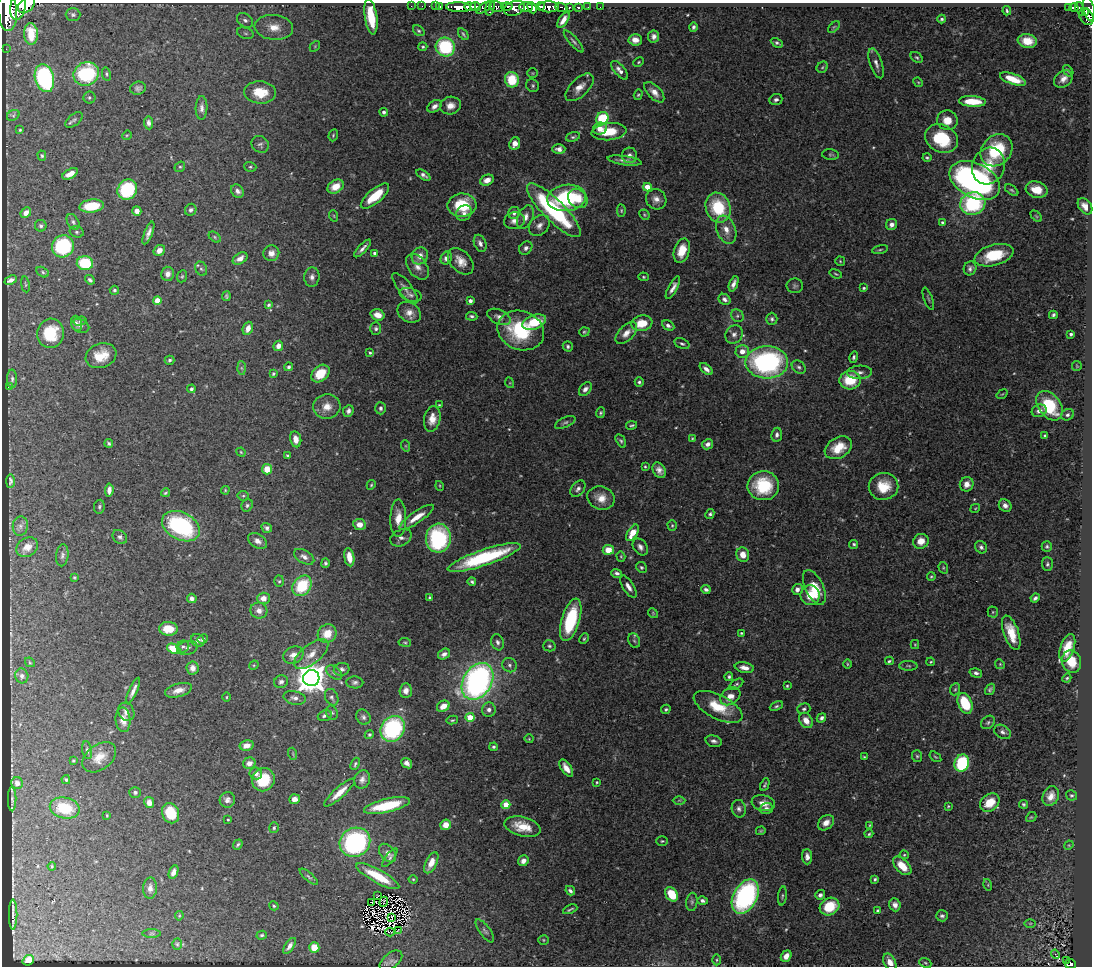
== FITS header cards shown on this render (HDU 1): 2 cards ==
NAXIS1  =                 1090
NAXIS2  =                  964

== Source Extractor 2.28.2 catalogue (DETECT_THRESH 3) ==
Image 1090 x 964 px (HDU 1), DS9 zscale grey, 1 PNG px = 1 image px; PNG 1094 x 968 px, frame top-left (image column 1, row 964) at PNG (2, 3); each listed source drawn as its Kron ellipse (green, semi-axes under 4 px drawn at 4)
Background 0.586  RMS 0.027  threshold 0.0824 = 3 sigma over >= 5 px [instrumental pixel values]
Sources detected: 548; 7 with non-positive FLUX_AUTO (blend fragments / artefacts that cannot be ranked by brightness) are neither listed nor drawn; of the other 541, the 500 brightest by FLUX_AUTO listed and drawn (41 fainter detections omitted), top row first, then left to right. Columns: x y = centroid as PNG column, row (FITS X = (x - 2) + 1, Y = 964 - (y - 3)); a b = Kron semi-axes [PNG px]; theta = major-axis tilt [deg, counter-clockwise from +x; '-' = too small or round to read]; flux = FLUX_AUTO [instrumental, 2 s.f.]
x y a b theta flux
27 5 10 6 44 2700
18 6 13 7 79 3700
411 6 2 2 - 14
422 6 2 2 - 14
435 6 2 2 - 11
497 6 7 5 -11 530
507 6 6 4 -3 430
540 6 4 3 - 520
439 7 3 3 - 52
459 7 12 5 -2 1900
470 7 6 4 -8 1000
476 7 5 3 - 530
490 7 8 4 76 280
526 7 7 5 -2 1900
549 7 10 5 -1 1200
561 7 6 3 -21 140
569 7 3 3 - 110
578 7 4 3 - 79
588 7 2 2 - 5.4
600 7 2 2 - 3.4
1068 7 3 2 - 18
1074 7 4 4 - 230
484 8 8 4 36 320
514 8 11 7 17 1100
532 8 6 4 -64 1400
1080 9 7 3 -68 260
1089 9 12 5 -76 540
7 11 20 9 -86 7200
1007 11 4 3 - 2.8
1085 12 4 3 - 170
73 15 7 6 - 4.3
1086 16 9 6 -59 430
371 17 18 6 -81 62
942 19 4 4 - 3.8
245 20 9 6 -38 7.2
563 20 9 4 56 13
274 27 19 12 -6 32
693 27 5 4 - 4.5
834 27 7 4 44 2.7
419 31 6 4 -38 3.1
245 33 8 5 -18 4.5
31 34 11 7 -87 43
463 34 7 3 -56 3.1
654 36 6 5 - 8.3
635 40 6 5 - 15
574 41 14 4 -48 5.7
1027 41 10 7 -8 29
777 43 6 4 -28 4.1
315 46 6 4 48 2.6
423 47 4 4 - 2.7
445 47 9 9 - 140
6 49 2 2 - 9.2
917 57 7 4 -38 3.4
639 62 5 3 - 2.2
876 63 15 6 -71 9.8
822 67 6 5 - 2.9
620 70 11 5 -50 11
1068 71 6 4 -53 2.8
533 73 5 4 - 2.2
86 74 13 11 28 150
106 74 6 4 -76 3
44 78 14 9 -73 310
1013 79 13 5 -19 41
1063 79 10 7 41 13
512 80 8 7 - 70
918 82 5 4 - 2.2
533 86 7 6 - 4
579 87 17 9 44 20
138 88 8 6 16 6.2
260 92 16 11 -4 45
654 92 13 6 -46 15
638 95 5 4 - 2.4
89 98 6 6 - 3.4
776 100 6 5 - 5.7
972 101 13 5 -3 48
435 106 8 5 36 8.7
450 106 10 8 13 16
201 108 12 6 89 8.1
384 112 4 4 - 4.7
13 115 7 5 30 3.6
602 118 7 6 - 91
74 120 10 5 39 5.2
947 120 10 10 - 27
148 123 6 4 -83 7.2
600 129 7 6 - 15
20 130 3 3 - 2
609 132 17 8 6 50
127 135 5 4 - 2
333 135 6 4 71 2.6
573 137 7 4 16 4.1
941 139 17 13 -27 94
260 144 9 8 - 5.6
515 144 6 5 - 15
559 149 6 5 - 8.4
997 150 17 14 46 100
630 155 8 7 - 8
831 155 8 5 -7 3.4
42 156 5 4 - 3
927 158 4 4 - 2.8
625 161 17 4 -8 10
988 166 18 16 68 45
180 167 5 5 - 2.9
250 167 6 4 -19 2.9
70 174 8 4 29 13
423 175 8 4 -34 6.3
487 180 7 5 26 15
975 180 27 17 -27 600
335 186 9 6 31 29
647 187 4 4 - 37
127 190 10 9 - 150
1012 190 8 4 -37 3.5
1037 190 11 8 -15 32
237 191 7 5 -52 7.4
375 196 17 7 40 57
567 198 19 13 7 160
578 198 10 9 - 28
656 199 10 10 - 13
973 204 13 11 18 170
462 205 14 11 2 70
92 206 12 6 7 62
1085 206 9 6 -53 15
718 208 15 12 -70 100
191 210 6 5 - 5.3
554 210 36 10 -45 250
137 211 5 4 - 11
621 211 6 4 90 2.5
26 213 6 4 47 10
464 213 8 7 - 8.6
514 213 6 5 - 6.7
644 215 5 4 - 2.5
334 216 6 3 -72 2
1036 216 6 4 -45 2.6
525 217 12 7 66 14
514 221 10 8 13 12
73 222 8 5 -61 5.3
942 222 4 3 - 2.7
892 224 6 5 - 9.2
41 226 6 5 - 4.4
539 226 12 9 47 12
726 230 15 9 -69 21
77 232 7 5 -16 3.6
148 233 12 4 69 9.2
215 237 7 4 -38 2.7
480 243 9 6 -67 8
63 246 11 10 - 140
362 248 11 3 47 8
526 248 7 6 - 7.1
159 250 6 5 - 14
880 250 8 3 11 2.7
682 251 12 7 72 36
271 253 8 7 - 12
374 253 4 4 - 3.6
994 255 20 10 15 71
420 256 9 8 - 17
240 258 8 5 31 13
446 258 7 5 63 9.5
461 261 15 10 -47 21
840 261 5 5 - 2.1
85 263 8 7 - 96
418 267 14 9 -52 15
970 268 7 6 - 6.5
201 269 7 5 -64 4.5
43 272 7 4 -29 3.7
168 274 7 6 - 12
836 274 6 3 -20 2.4
182 276 6 5 - 2.7
312 277 9 7 84 9
643 277 5 4 - 2
11 280 6 4 23 7.6
90 280 5 4 - 4.5
25 284 8 3 -81 2.1
734 284 8 4 69 9.4
795 286 8 7 - 4.6
405 288 19 6 -52 12
673 288 12 4 62 10
864 288 4 3 - 2.9
114 290 5 4 - 3.8
410 295 11 6 -16 6.9
226 296 5 3 - 3.2
724 299 6 5 - 6.2
928 299 12 3 -70 2.9
157 300 4 4 - 28
470 301 4 3 - 9.9
269 305 4 4 - 3.2
409 312 12 9 -33 16
378 315 7 5 -18 19
1053 315 4 3 - 3.8
472 316 5 4 - 3.9
737 316 7 6 - 4.2
499 317 12 7 -24 11
772 319 6 5 - 4.6
80 321 6 3 14 2.7
534 322 12 7 20 56
76 323 8 5 -71 5.9
642 323 10 7 10 39
668 325 6 4 -28 6.2
80 326 9 6 -22 5.5
248 328 7 5 69 15
376 328 6 5 - 4.4
521 330 24 19 -20 130
584 332 5 4 - 2.7
50 333 15 13 77 73
626 333 13 7 46 15
734 334 10 8 54 9.7
1071 334 3 3 - 4.4
682 344 8 5 -23 4.3
278 346 5 4 - 12
568 346 5 4 - 4.1
742 351 7 6 - 16
370 353 4 3 - 3.3
101 356 16 12 20 38
854 357 6 4 74 4.1
170 360 5 4 - 4.7
767 362 21 16 0 360
1077 366 5 5 - 1.8
289 367 4 4 - 4.3
799 367 8 6 -39 4.8
241 368 7 4 -88 3.5
706 369 8 4 -41 8.2
860 372 12 6 2 8.5
320 373 10 7 42 42
273 374 4 3 - 3.4
12 379 9 5 -90 4.3
850 380 11 9 6 60
639 382 5 4 - 4.3
510 383 5 3 - 1.9
9 387 3 3 - 2.1
191 389 4 3 - 3.7
585 389 8 5 49 7.9
1002 394 6 3 36 1.8
439 405 4 4 - 2
1049 406 16 11 -54 110
327 407 13 12 - 23
381 408 6 5 - 5.3
348 411 6 5 - 6.7
1039 411 7 6 - 10
600 413 5 4 - 3
1067 415 6 5 - 5.5
432 419 13 8 80 22
565 422 11 5 25 5
631 425 5 3 - 3.1
777 435 7 5 82 6.4
1045 435 3 3 - 2.8
692 438 4 3 - 1.9
296 439 8 5 -79 16
621 441 7 4 -59 3.7
109 443 4 4 - 3.2
708 444 6 5 - 8.6
406 446 6 3 -71 2.2
838 448 14 10 29 43
241 452 5 4 - 2
288 456 4 3 - 2.5
645 467 3 2 - 2.4
267 469 5 5 - 28
659 470 8 6 -58 11
10 481 7 3 89 4.8
967 484 7 6 - 16
371 485 5 4 - 2.5
440 486 5 3 - 1.8
763 486 16 14 3 96
884 486 15 13 9 45
578 489 9 6 49 7.4
109 490 7 4 85 10
225 490 4 3 - 2
165 493 4 3 - 2.5
243 496 5 5 - 3
601 498 14 11 -19 24
247 505 6 5 - 4
1005 505 7 6 - 8.1
99 507 7 5 82 3.6
975 508 5 4 - 1.8
710 514 5 4 - 3.7
417 517 20 6 34 26
398 518 19 8 90 26
359 524 6 5 - 16
20 526 10 7 82 8.3
181 526 20 13 -28 240
672 526 5 4 - 2.7
267 528 5 4 - 5.1
633 533 9 5 58 27
120 537 8 6 -42 5.7
401 538 11 8 27 8.1
438 538 14 12 86 190
257 541 10 6 -31 10
921 541 8 7 - 21
854 544 4 4 - 3.2
1047 546 5 5 - 3.2
27 547 11 9 31 16
640 547 9 6 -53 8.3
981 547 6 5 - 5.3
608 550 5 5 - 26
62 555 11 6 85 5.9
743 555 7 6 - 19
621 556 5 4 - 2.2
304 557 11 6 -30 8.8
349 557 9 5 -80 23
484 557 38 8 19 170
325 563 5 4 - 3.8
1047 564 7 5 -86 3.9
641 567 6 5 - 3.3
943 568 6 4 -71 2.5
617 573 5 4 - 5.4
931 576 4 3 - 2.2
74 577 4 3 - 2.3
279 581 6 5 - 3
472 582 4 3 - 3.6
302 586 11 8 53 81
628 587 12 5 -58 10
814 587 19 9 -64 40
706 589 5 4 - 6
797 589 6 5 - 9.7
810 595 10 9 - 32
192 598 5 4 - 10
263 598 6 5 - 13
430 598 3 3 - 2.7
1035 598 5 3 - 5.1
259 611 8 8 - 12
993 612 5 5 - 2.6
653 613 5 4 - 2.1
571 620 22 9 73 120
169 629 9 7 -5 38
741 633 4 3 - 2.2
1011 633 18 7 -71 38
327 634 10 9 - 36
203 639 5 4 - 4.5
584 639 5 3 - 2.8
198 640 7 6 - 9.2
634 641 7 5 -66 3.9
405 642 6 3 -8 2.3
498 642 8 6 -72 6.3
915 645 4 4 - 2
183 646 6 6 - 4.2
549 646 6 5 - 3.9
187 648 10 7 13 6.5
1067 648 14 7 72 31
174 649 7 4 -23 62
311 654 20 9 39 25
444 654 6 5 - 8.5
293 655 10 8 25 18
889 661 4 3 - 2.7
30 662 5 3 - 1.9
931 662 4 3 - 2.1
1072 662 11 9 -69 36
847 664 5 3 - 1.9
1000 664 5 4 - 2.2
254 665 5 4 - 1.8
509 665 7 6 - 5.9
908 666 9 5 -1 3.4
192 668 6 6 - 15
744 668 9 5 -11 13
342 669 8 6 15 6.5
334 673 9 5 -38 6.3
976 673 6 4 -16 5.3
22 676 7 6 - 6.5
729 677 4 4 - 3.7
311 678 8 8 - 3100
1067 678 5 4 - 2.8
478 681 20 14 58 680
281 682 7 6 - 6
355 682 8 6 -3 5.7
736 684 8 4 34 3.2
787 686 3 3 - 2.3
955 689 6 5 - 3.2
990 689 6 4 57 4.3
178 690 14 6 15 17
133 691 14 3 66 9.6
406 691 7 6 - 11
730 696 11 8 32 17
226 697 5 3 - 1.8
332 697 9 6 -66 5.6
295 698 11 6 -12 9.2
965 703 11 7 -66 77
443 706 7 5 29 21
776 706 7 4 25 3.4
718 707 27 12 -27 57
666 709 5 4 - 3.3
804 709 6 5 - 3.9
489 710 7 7 - 8.8
126 712 9 8 - 8.9
332 713 7 5 -72 4.2
325 716 7 5 21 6.6
363 717 8 6 -54 5.9
470 717 4 4 - 48
821 718 5 4 - 5.4
123 720 12 7 -85 17
452 720 6 4 10 2.7
806 720 8 6 -57 18
988 722 7 6 - 4.6
393 729 13 11 56 230
1002 732 9 6 -33 7.1
369 735 5 4 - 3
529 739 4 4 - 1.9
714 741 8 5 -15 6.4
247 745 7 5 13 13
494 747 4 4 - 3.5
87 750 9 5 -79 5
293 754 6 3 -72 2.3
917 756 6 5 - 3.1
99 757 19 12 38 26
864 757 4 3 - 2
935 757 7 4 -37 2.5
73 760 3 3 - 2.1
249 763 6 5 - 13
407 763 6 4 -38 8.2
962 763 9 7 73 150
355 764 6 4 67 3.2
566 768 10 5 -57 16
256 773 6 6 - 9.8
362 779 9 7 72 9.2
66 780 4 4 - 2.9
263 780 12 11 - 75
597 782 3 3 - 2.2
17 783 6 5 - 9.6
765 785 6 3 63 2.7
135 792 6 5 - 4
340 792 20 5 42 22
1071 795 5 5 - 3.3
1051 796 10 8 66 16
12 799 12 3 90 3.5
294 799 5 5 - 11
227 800 8 7 - 9
679 800 6 4 1 2.3
149 803 5 4 - 15
763 803 12 8 -10 16
990 803 11 8 37 38
1023 804 4 4 - 3
506 805 4 4 - 58
387 806 23 6 13 93
948 806 4 3 - 1.9
65 808 15 10 -12 73
766 808 6 5 - 6.3
739 809 9 7 -78 7
171 813 10 8 -68 55
107 815 3 3 - 2
1031 817 5 4 - 2.4
228 820 3 2 - 1.9
826 823 9 6 41 14
446 825 5 5 - 20
870 825 3 3 - 2
522 827 18 9 -14 40
274 828 5 5 - 3.4
761 831 5 3 - 2.2
869 834 4 3 - 2.4
662 841 6 4 2 2.8
355 842 16 14 31 300
238 845 5 4 - 3.4
1069 845 5 4 - 2
387 853 10 7 -50 9.2
904 855 4 4 - 2.2
807 857 7 5 -86 8.9
390 858 11 4 54 4.7
523 861 6 5 - 11
431 863 11 5 64 20
52 866 4 3 - 1.9
902 866 11 6 -46 35
173 872 7 4 66 8.4
378 876 24 6 -28 63
309 877 11 4 -41 4.8
413 879 4 4 - 2
875 879 3 3 - 2.9
988 885 6 3 -74 2.1
150 888 11 7 87 10
570 891 5 3 - 5
672 894 8 5 -58 55
378 895 3 2 - 2.1
820 895 5 5 - 6.8
745 896 18 12 62 370
782 896 9 3 84 2.9
702 901 5 4 - 5.5
372 902 4 2 - 1.9
384 902 5 2 - 2.4
692 902 9 5 83 4.6
895 905 6 5 - 9.1
274 906 5 4 - 2.7
830 907 10 8 27 58
570 909 7 2 22 3
878 911 4 4 - 9.2
13 914 15 3 90 4.2
179 916 5 3 - 1.9
942 916 6 5 - 5.1
392 917 3 2 - 2.2
1030 923 6 4 1 2.3
398 930 3 2 - 2.1
485 931 13 5 -54 6.2
390 932 5 2 - 3.1
152 934 9 4 0 3.5
262 935 5 4 - 3.6
543 940 5 4 - 2.3
177 944 5 5 - 3
290 946 9 4 56 9.3
314 948 5 5 - 34
1055 954 5 2 - 5.9
786 956 6 5 - 14
28 960 6 5 - 11
717 960 5 3 - 2.3
1067 960 4 2 - 14
391 961 13 7 39 8.7
890 962 9 5 -63 17
925 963 6 4 -23 2.7
1070 964 6 5 - 130
At the frame edge (FLAGS 8, measured only in part): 6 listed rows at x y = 27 5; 18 6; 1089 9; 7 11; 890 962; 1070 964
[41 fainter detections neither listed nor drawn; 7 non-positive-flux detections neither listed nor drawn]